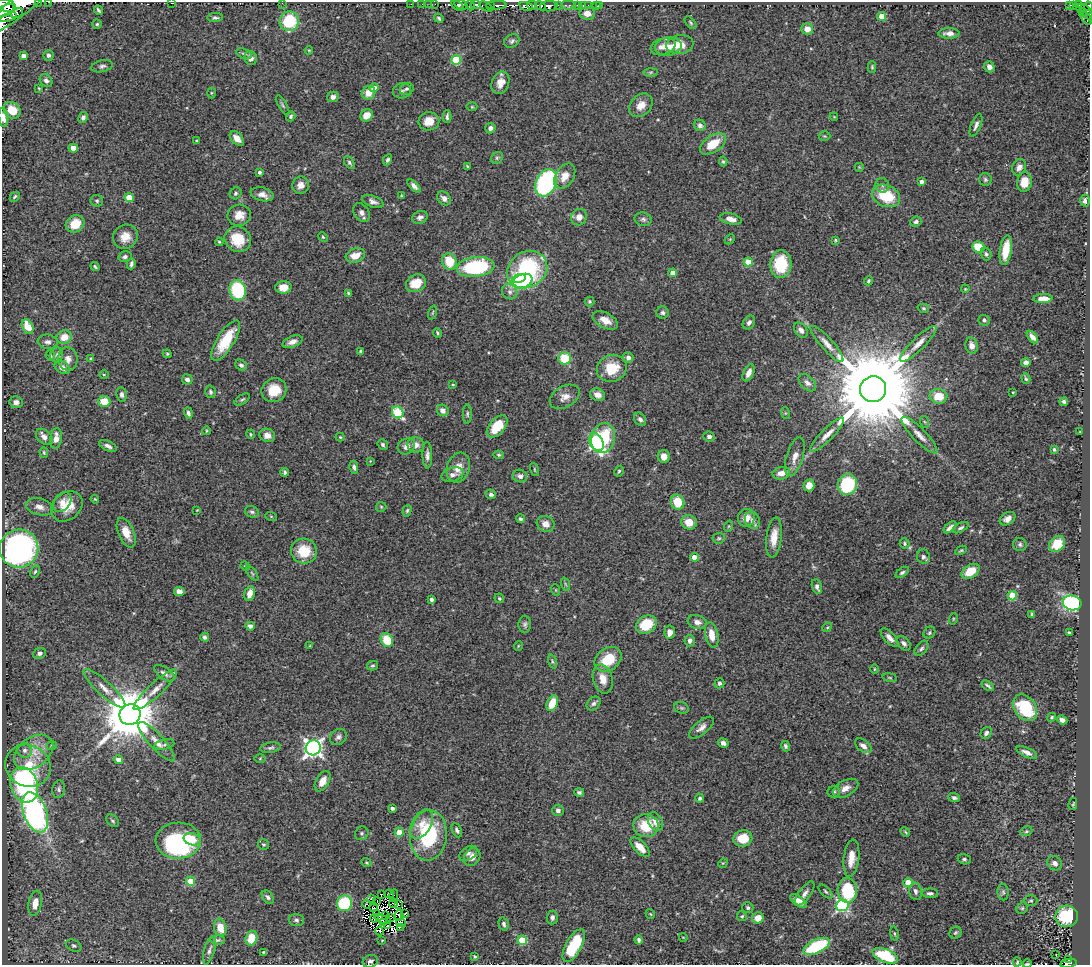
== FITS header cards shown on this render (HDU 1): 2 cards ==
NAXIS1  =                 1088
NAXIS2  =                  963

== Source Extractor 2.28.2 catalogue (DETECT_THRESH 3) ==
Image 1088 x 963 px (HDU 1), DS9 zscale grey, 1 PNG px = 1 image px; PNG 1092 x 967 px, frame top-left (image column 1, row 963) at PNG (2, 2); each listed source drawn as its Kron ellipse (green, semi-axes under 4 px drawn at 4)
Background 0.362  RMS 0.025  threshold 0.0739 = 3 sigma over >= 5 px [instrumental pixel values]
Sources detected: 459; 16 with non-positive FLUX_AUTO (blend fragments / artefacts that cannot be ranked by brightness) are neither listed nor drawn; the other 443 listed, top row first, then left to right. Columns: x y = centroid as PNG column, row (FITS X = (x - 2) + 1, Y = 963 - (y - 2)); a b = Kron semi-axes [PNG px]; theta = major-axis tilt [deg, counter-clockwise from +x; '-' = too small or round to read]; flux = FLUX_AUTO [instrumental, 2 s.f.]
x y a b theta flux
38 2 3 2 - 35
49 2 2 2 - 7.3
171 3 3 2 - 3.4
282 3 2 2 - 4.4
21 4 41 10 40 2600
411 4 2 2 - 9.7
422 4 2 2 - 7.1
429 4 2 2 - 6.2
435 4 2 2 - 3.8
461 4 7 4 -26 200
6 5 10 6 -16 1100
470 5 5 2 - 100
476 5 5 3 - 140
496 5 10 3 2 170
532 5 5 3 - 130
559 5 3 3 - 70
568 5 7 2 0 26
578 5 3 3 - 25
583 5 3 2 - 4.9
588 5 2 2 - 5.4
596 5 3 2 - 4
600 5 3 2 - 4.9
1074 5 4 3 - 86
1078 5 3 2 - 35
457 6 7 3 -32 430
491 6 3 3 - 59
526 6 7 4 -16 630
541 6 6 3 -23 230
549 6 9 5 5 740
1070 6 4 3 - 58
1088 6 5 3 - 150
486 7 7 3 -30 89
1081 8 4 3 - 86
98 10 5 3 - 2.9
5 11 9 5 28 620
1087 12 9 3 -61 88
17 13 6 4 28 230
587 13 8 6 -4 13
1082 13 3 2 - 26
882 16 4 4 - 31
8 17 9 4 17 370
215 18 8 4 2 3.5
439 18 5 3 - 2.8
1086 18 7 3 -58 130
289 21 10 9 - 78
690 23 7 4 -49 2.4
97 24 4 4 - 2.4
807 29 6 5 - 14
949 33 10 5 0 9.6
512 41 8 6 29 4.4
680 45 14 9 8 27
668 46 13 9 12 14
663 47 13 8 19 12
309 50 4 3 - 1.4
244 54 8 5 -20 3.6
49 55 5 5 - 4.2
23 56 4 4 - 7.9
251 58 7 6 - 7.9
456 60 5 5 - 79
102 66 11 6 13 5.1
872 67 6 4 -89 2.1
989 67 5 5 - 6.3
651 72 7 4 1 2.4
46 80 7 5 -43 5.4
500 83 11 8 69 16
39 88 3 3 - 1.4
374 88 4 4 - 14
407 89 7 6 - 3.7
402 91 9 7 15 5.2
211 93 5 3 - 1.6
368 93 7 6 - 20
333 97 6 5 - 9
283 105 11 4 -60 3.1
641 105 13 10 45 18
472 107 5 3 - 1.7
12 110 9 7 -43 31
367 115 6 5 - 19
291 116 5 4 - 3
3 117 10 4 -83 13
83 117 6 4 61 5
447 117 6 3 -90 4.2
834 117 4 3 - 1.4
429 121 10 9 - 20
700 125 6 5 - 5.1
976 125 12 5 68 5.6
490 128 5 5 - 6.3
824 136 6 5 - 2.2
237 138 8 5 -46 13
197 141 3 3 - 1.8
713 144 15 8 34 35
73 148 5 4 - 11
497 158 6 5 - 3.2
387 160 6 4 62 3.7
723 162 5 4 - 2.6
349 163 7 4 -54 3.1
467 166 3 3 - 1.8
859 167 5 5 - 1.8
1019 167 8 6 66 8.5
260 172 4 4 - 3.8
565 176 14 9 59 19
985 179 6 6 - 3.4
921 182 4 4 - 5.5
1024 182 10 7 80 27
546 183 14 10 63 270
301 185 9 8 - 10
882 185 7 6 - 4.7
414 186 8 4 -45 6.3
236 193 6 5 - 3.4
262 194 11 6 -13 11
401 196 3 3 - 1.8
886 196 14 10 -24 60
15 197 5 3 - 2.7
129 198 4 4 - 37
444 198 8 6 -48 7.9
97 201 6 6 - 3.2
373 201 11 5 -21 7.5
1085 201 6 5 - 5.6
361 213 10 7 -54 7.7
239 215 12 10 13 18
420 217 8 6 22 6.3
579 217 8 7 - 12
643 219 8 6 -11 4.8
731 219 11 5 -13 11
916 222 6 5 - 4.4
75 224 10 8 35 33
125 237 13 11 45 21
323 237 5 4 - 2
238 239 13 12 - 48
730 239 6 4 44 2
836 240 3 3 - 1.8
219 242 4 3 - 2
978 247 6 5 - 57
1006 250 15 6 81 38
986 254 6 5 - 3.4
355 256 10 7 19 22
125 257 6 5 - 3.8
449 261 8 7 - 40
748 262 4 4 - 40
131 264 5 3 - 4.2
781 264 14 10 86 70
95 267 5 3 - 2.4
475 267 19 10 6 160
527 270 21 17 33 200
673 273 4 4 - 14
519 278 7 4 13 69
522 281 10 6 24 150
868 281 5 4 - 2.5
416 283 10 8 29 32
283 287 8 6 3 16
965 289 4 3 - 1.4
238 290 10 8 -77 120
510 292 8 7 - 6.1
348 293 3 3 - 2.2
1043 299 9 4 2 18
590 301 5 5 - 2.5
923 308 6 4 -15 2.5
433 312 7 3 71 2
663 313 6 6 - 4
605 320 14 7 -27 18
984 320 6 5 - 4
749 323 7 5 55 5.7
28 327 8 5 -64 28
801 330 8 6 -54 8
437 333 5 3 - 2.5
64 337 7 7 - 20
1032 337 7 4 -51 7.5
226 340 23 8 58 53
48 342 10 7 -8 6.1
292 342 10 5 22 9.5
827 344 23 6 -48 14
918 344 24 6 44 17
971 346 8 6 -76 10
361 351 3 3 - 3.3
167 354 4 4 - 2
57 355 7 6 - 4.1
50 356 5 4 - 2.6
91 358 4 3 - 2.1
565 358 6 6 - 56
628 358 5 5 - 6.2
68 359 12 9 -81 11
1026 362 5 4 - 5.6
241 365 6 5 - 4
62 368 8 6 -32 8.6
612 368 15 13 23 46
748 373 9 5 65 12
104 374 4 3 - 1.5
187 379 5 5 - 5.8
1026 379 5 4 - 2.8
807 383 10 6 -44 7.3
453 385 3 3 - 1.6
873 389 13 13 - 39000
274 390 13 11 35 38
210 392 6 5 - 3.4
1013 392 3 2 - 1.1
122 395 7 5 -81 5.2
597 395 7 6 - 11
938 396 9 7 -4 35
565 397 16 10 30 14
242 399 8 4 33 3.2
104 401 6 5 - 37
16 402 6 6 - 7.3
1064 402 4 3 - 3.3
443 410 6 5 - 9.1
398 412 6 5 - 120
188 413 6 4 -74 4.2
785 413 6 4 -72 2
467 414 9 4 90 3.2
640 419 7 5 -55 5
925 422 6 3 -70 1.9
497 426 13 7 48 45
206 431 4 3 - 1.4
1080 432 3 2 - 1.3
251 434 4 4 - 1.9
267 435 8 6 -19 11
827 435 23 6 45 15
919 435 25 6 -46 16
709 436 6 5 - 5.1
44 437 9 6 -41 9.8
340 437 4 4 - 1.9
56 438 10 6 84 15
603 438 15 11 75 83
596 442 9 6 -60 380
383 444 6 5 - 3.6
416 445 8 7 - 11
108 446 9 5 -25 6.6
406 446 9 7 30 9.6
1054 449 4 3 - 2.6
44 453 5 4 - 2.3
427 455 13 5 -89 6.9
499 455 5 4 - 2.2
664 457 6 6 - 14
795 457 20 8 73 15
370 461 4 4 - 1.3
354 467 6 4 -78 4.3
458 468 15 11 70 20
534 469 7 3 -71 1.9
619 471 5 4 - 2.5
285 472 4 3 - 3
781 473 9 6 11 16
453 475 11 7 16 6.8
520 476 7 6 - 7.2
809 485 6 5 - 15
847 485 10 9 - 91
491 494 5 4 - 4.1
95 499 4 3 - 1.5
62 502 11 8 48 10
678 502 7 6 - 36
67 506 17 13 41 32
39 507 14 8 -14 12
381 507 5 5 - 2.1
197 510 2 2 - 1
407 511 6 4 73 2.8
252 512 7 5 -22 3.6
271 516 6 4 -19 1.8
746 518 9 8 - 16
521 519 4 3 - 2.9
1008 519 8 6 33 8.9
752 520 9 7 -65 6.8
689 522 8 7 - 24
546 524 9 7 -26 13
729 526 6 3 71 1.8
950 527 8 3 40 6.7
961 528 9 4 27 4.1
126 533 16 8 -67 24
774 537 20 7 83 22
719 538 6 5 - 2.8
905 544 5 5 - 2.7
1020 544 7 6 - 4
1057 544 9 7 46 29
19 549 19 19 - 560
961 550 6 3 28 2.5
304 551 13 12 - 44
694 557 4 4 - 16
923 557 7 6 - 5.1
245 566 5 4 - 1.7
970 571 10 6 33 36
35 572 6 4 63 2.9
902 572 8 4 37 3.3
252 573 9 4 -54 2.8
565 584 7 4 -71 2.4
817 587 8 5 -74 7.1
556 590 6 3 -71 1.7
179 592 5 4 - 11
250 593 8 5 74 14
1012 596 4 4 - 67
499 598 5 4 - 2.4
432 599 3 3 - 5.1
1072 603 9 7 -14 250
1032 614 3 3 - 2.4
953 619 6 3 72 1.7
697 622 9 7 -15 9
525 624 8 6 88 4.2
646 625 11 8 33 47
250 626 4 4 - 7
827 627 5 4 - 2
670 632 7 5 84 11
929 633 6 5 - 2.9
1069 633 3 3 - 2.1
712 635 13 6 -78 21
205 637 4 4 - 4.2
890 638 11 5 -47 9.9
387 640 7 5 -62 44
690 641 6 5 - 5.8
904 643 8 5 -47 5.4
310 646 3 2 - 1.3
518 646 5 3 - 1.4
922 648 8 5 50 4
39 653 6 5 - 5
608 659 15 11 35 46
552 661 7 3 -71 2.6
373 666 6 5 - 2.7
874 669 4 3 - 1.4
164 673 12 6 -34 7.1
890 677 7 3 -9 2.2
603 679 15 9 -76 21
719 683 5 5 - 3.6
988 686 7 3 -35 3.4
104 688 27 7 -42 18
155 690 29 6 43 19
552 703 8 5 67 29
594 703 8 6 44 4.5
681 708 7 5 -19 3.2
1025 708 14 10 -55 91
130 714 11 10 - 11000
1052 717 5 4 - 2.4
1062 720 5 4 - 7.9
701 728 15 6 40 9.5
986 733 6 5 - 4.3
338 737 9 7 37 5.8
157 742 26 7 -47 19
723 743 5 4 - 7.1
164 745 10 5 13 4.2
52 746 5 3 - 1.7
785 746 5 4 - 3.4
863 746 9 5 -37 8.7
270 748 10 5 10 4.2
313 748 7 7 - 670
25 750 7 7 - 6.2
34 752 22 14 37 37
1027 752 11 4 -25 7.9
260 759 5 3 - 1.7
118 760 4 4 - 13
28 766 23 20 -25 60
323 781 11 6 60 15
24 785 18 13 -72 300
845 788 14 7 29 14
59 789 9 6 76 4.4
579 792 5 4 - 3.8
834 792 6 6 - 3.7
700 798 4 4 - 3.5
954 798 6 4 -22 3.8
1073 804 6 3 78 1.6
392 808 4 3 - 5.5
558 810 6 5 - 6.1
35 812 21 11 -70 400
112 821 7 5 -40 3.4
656 822 10 7 -65 17
422 824 16 9 60 18
646 826 13 11 -11 50
457 830 7 4 -66 3.9
1026 831 6 4 21 2.7
399 832 4 4 - 32
905 832 5 4 - 2
362 833 7 6 - 4.4
428 835 25 18 84 140
743 838 9 8 - 36
192 839 8 6 -16 17
178 841 22 18 2 190
263 845 5 5 - 3
640 847 12 5 -47 20
468 853 10 6 34 6
472 857 10 7 53 13
851 858 19 7 83 20
964 859 6 5 - 3.5
366 862 5 4 - 1.9
723 863 5 4 - 1.5
1055 863 8 6 -35 8.2
191 881 4 4 - 53
908 883 4 4 - 44
847 890 12 9 -88 94
826 891 9 4 -45 2.9
915 891 9 6 -80 6.2
1003 892 8 5 -88 4.3
805 893 14 6 54 7.4
930 893 8 5 0 4.5
381 894 3 2 - 1.6
389 894 5 2 - 7.2
394 896 6 2 77 3.8
268 897 7 5 -55 4.7
371 899 3 2 - 2.6
798 901 9 4 -36 18
1031 901 7 5 2 2.8
377 902 3 2 - 3.9
35 903 13 6 80 19
345 903 8 7 - 120
393 903 5 3 - 5.2
367 904 4 3 - 9.1
398 904 4 2 - 1.8
842 905 6 6 - 270
374 907 4 2 - 2.2
748 908 5 5 - 3.2
1022 908 6 5 - 3
405 913 3 2 - 2
376 914 2 2 - 2.5
650 914 5 4 - 1.8
385 916 3 2 - 0.8
399 916 5 2 - 1.2
742 916 5 5 - 2.4
1067 916 11 10 - 98
552 917 7 5 88 4.8
374 918 4 2 - 0.22
391 918 4 2 - 8.7
758 918 6 5 - 19
383 919 8 3 -19 3.4
296 920 7 6 - 4.4
384 922 3 2 - 2
401 923 5 2 - 4.1
504 924 7 5 -77 4.5
388 925 3 2 - 1.3
220 927 9 6 -76 26
400 927 2 2 - 1.5
379 931 4 3 - 2.5
955 933 6 5 - 3.1
894 934 7 4 -81 2.5
683 937 4 2 - 1.2
251 938 7 5 74 33
218 940 7 4 2 3.2
382 940 3 3 - 1.3
522 940 5 4 - 70
639 940 4 3 - 3.6
74 946 8 5 -27 3.4
574 946 18 8 62 67
816 946 14 6 25 120
209 950 14 5 74 7.1
263 952 4 4 - 1.5
1056 955 2 2 - 0.99
475 956 3 3 - 2.5
885 956 13 6 -22 86
1068 960 3 3 - 16
370 961 7 6 - 5.2
1017 962 4 3 - 1.8
1068 963 8 3 9 96
1027 964 4 2 - 1.8
At the frame edge (FLAGS 8, measured only in part): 9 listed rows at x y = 38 2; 49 2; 171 3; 282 3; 21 4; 1088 6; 3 117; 1068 963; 1027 964
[16 non-positive-flux detections neither listed nor drawn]